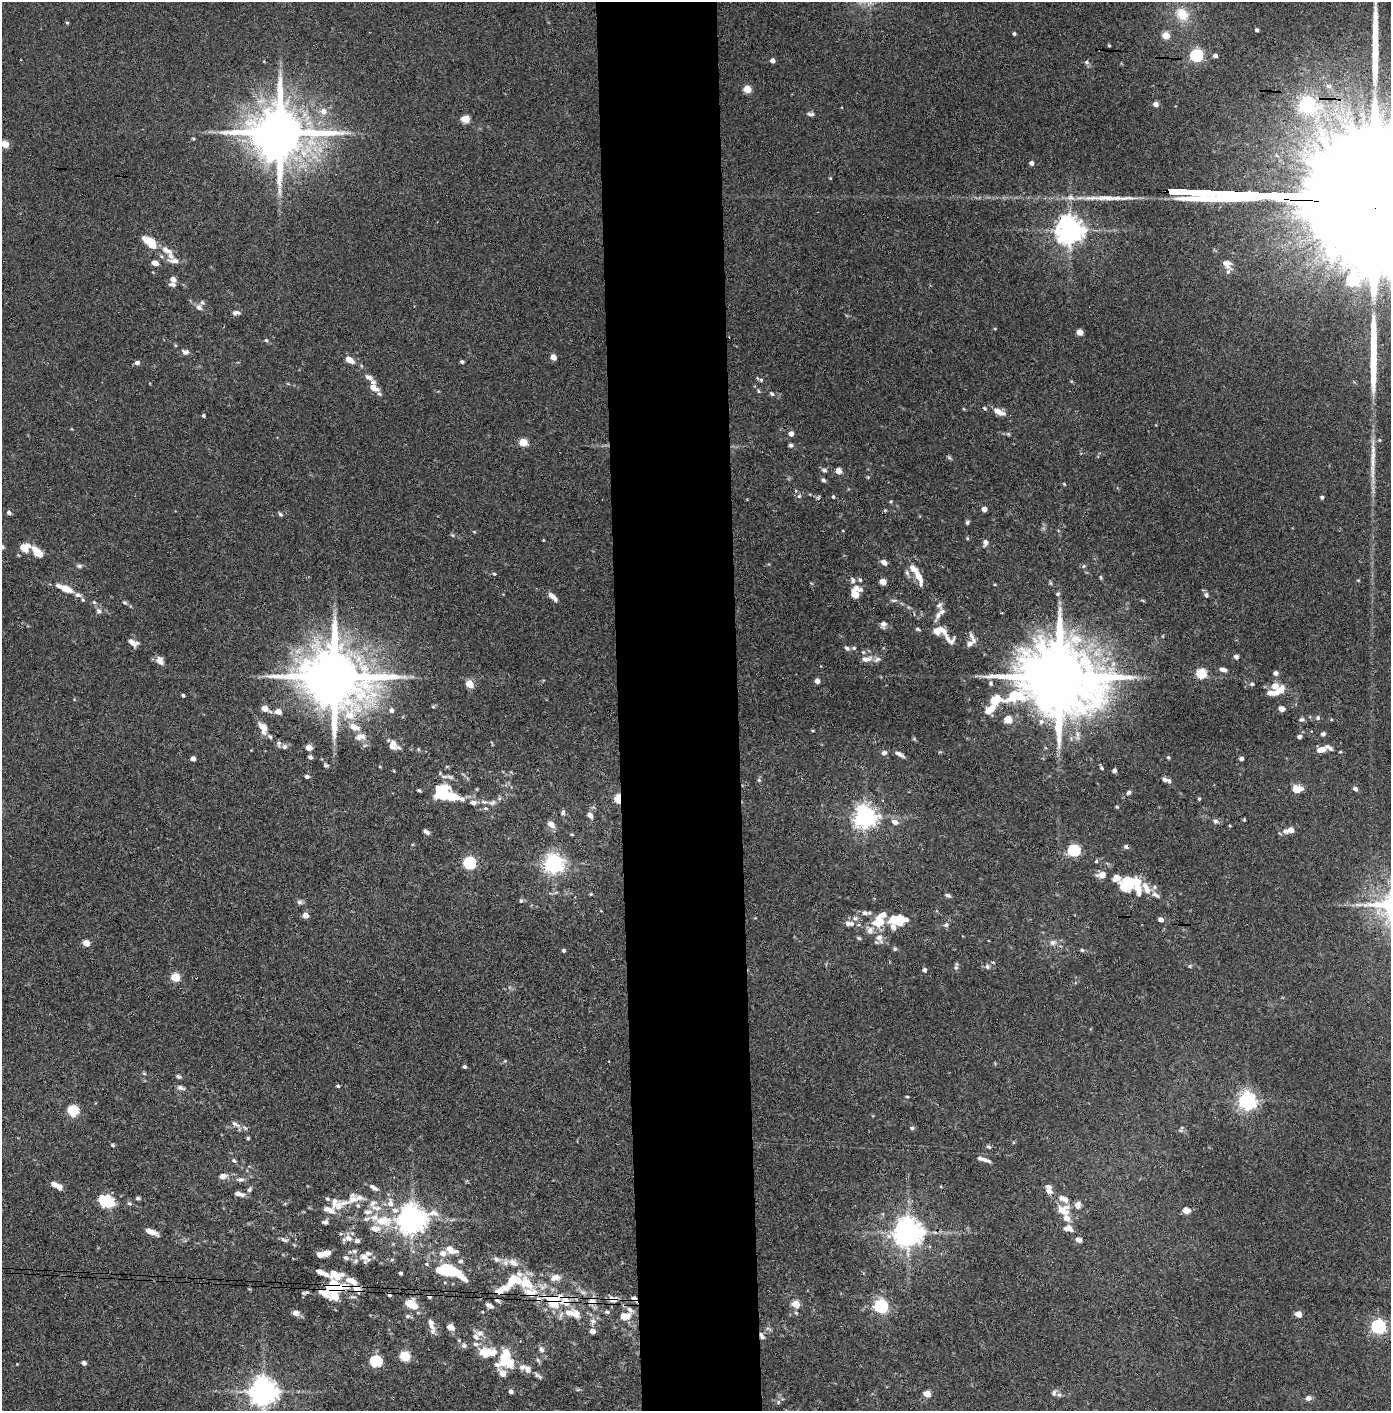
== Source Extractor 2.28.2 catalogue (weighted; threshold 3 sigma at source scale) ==
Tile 5 of 3 x 3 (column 2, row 2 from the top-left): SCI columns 1464-2852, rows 1413-2821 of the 4314 x 4236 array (HDU 1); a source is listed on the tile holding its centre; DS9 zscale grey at full resolution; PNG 1393 x 1413 px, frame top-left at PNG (2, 2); no overlay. Shown black and unused: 9% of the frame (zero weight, under 3 of 4 exposures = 6% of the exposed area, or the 3 px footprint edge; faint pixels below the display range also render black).
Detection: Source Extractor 2.28.2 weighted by HDU 2 'WHT'; one run over the whole footprint, this tile lists its part. Background 0.0738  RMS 0.0052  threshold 0.0235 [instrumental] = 3 sigma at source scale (4.5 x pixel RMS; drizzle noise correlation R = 1.50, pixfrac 1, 0.05/0.05 arcsec/px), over >= 5 px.
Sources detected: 381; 1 too faint to see at this stretch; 4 inside a brighter object's white glare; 6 cosmic-ray / hot-pixel residue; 4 long thin detections or spike segments (spike, bleed or trail) — not listed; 74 inside a brighter listed object's ellipse — not listed separately; the other 292 listed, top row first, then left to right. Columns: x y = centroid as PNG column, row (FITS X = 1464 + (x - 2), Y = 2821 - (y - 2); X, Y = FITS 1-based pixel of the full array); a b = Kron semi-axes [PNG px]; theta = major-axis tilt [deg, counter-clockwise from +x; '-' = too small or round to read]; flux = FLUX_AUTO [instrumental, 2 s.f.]
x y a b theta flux
1182 14 20 16 -46 12
67 23 4 4 - 0.66
1257 30 4 4 - 1.1
1014 33 4 4 - 0.97
1166 35 5 5 - 11
1109 45 4 3 - 0.59
1196 55 6 6 - 77
1215 56 5 4 - 1.8
773 60 4 4 - 2.5
1086 62 7 5 -28 1.1
1329 86 8 6 -15 1.4
747 89 5 4 - 13
1156 104 5 4 - 2.8
1307 105 7 6 - 160
324 111 7 7 - 3.8
811 114 9 5 -4 1.5
465 119 5 5 - 16
280 133 16 14 -2 4000
193 138 4 4 - 0.61
5 144 5 4 - 12
1031 163 4 4 - 2.1
1070 230 8 8 - 720
148 240 14 6 -24 11
166 250 17 7 -27 4.1
174 261 16 8 -9 3.5
155 263 7 5 -13 3.4
1227 263 12 9 -28 3.6
173 279 7 5 -38 2.6
199 307 9 7 -54 1.9
236 313 9 6 3 1.7
995 329 5 3 - 0.45
1079 332 5 5 - 5.3
266 340 6 5 - 0.86
185 352 10 7 -8 1.9
553 357 5 4 - 5.2
349 360 10 5 -33 4.9
462 362 4 3 - 1.2
137 363 6 5 - 1.5
369 377 11 6 -26 2.5
761 380 7 5 -25 1
373 388 12 7 -27 3.8
758 391 6 4 -87 0.65
772 394 6 5 - 1.1
985 408 6 4 -41 0.67
999 412 15 7 -26 4.9
203 416 4 4 - 0.81
791 434 5 5 - 3
1379 440 5 4 - 0.59
523 442 5 5 - 13
791 445 5 5 - 1
949 457 7 4 -45 0.81
824 470 7 5 -18 1.2
839 471 7 7 - 2.6
868 477 4 4 - 0.51
823 480 6 5 - 1
1064 484 5 3 - 0.49
799 496 5 5 - 0.92
833 497 4 3 - 0.6
1322 497 5 4 - 0.94
984 509 5 4 - 2.7
885 510 5 3 - 0.52
9 513 5 4 - 1.4
280 514 6 5 - 0.95
967 522 5 4 - 1
452 535 5 4 - 0.62
985 543 8 5 78 2.1
2 547 5 4 - 1.7
24 547 11 8 13 8.6
37 552 13 7 -46 7.6
884 562 6 5 - 3.2
79 566 7 5 -1 1.1
1084 566 5 5 - 0.79
494 574 5 4 - 0.79
1100 577 6 3 -89 0.57
919 578 17 6 -70 6
853 580 9 6 -68 1.8
860 580 6 5 - 0.9
1358 580 4 4 - 0.51
883 582 5 4 - 7.2
1050 583 6 4 -88 0.64
65 588 22 7 -23 8
1058 594 5 5 - 0.91
854 595 9 8 - 4.8
1206 595 7 6 - 1.3
552 596 12 5 -42 3.5
83 600 5 4 - 0.68
894 600 9 4 1 1
94 602 5 4 - 0.81
124 602 6 5 - 0.87
99 611 8 7 - 1.8
938 615 18 6 64 3.5
883 624 8 7 - 2
918 629 7 3 -24 0.77
937 631 15 8 22 5.2
971 635 12 6 -63 2
949 640 19 12 -44 4
133 642 12 6 -26 3.5
970 643 10 7 30 2.2
847 648 7 5 -40 1.4
854 648 6 5 - 0.85
863 652 5 5 - 0.88
1236 657 6 5 - 1.4
867 659 15 7 10 3.3
160 661 10 7 -52 3.8
1223 670 8 5 -13 2.1
1201 673 5 5 - 28
1276 673 5 5 - 1.8
334 677 19 15 -12 5400
1058 677 26 19 6 7300
817 681 4 4 - 3.4
991 683 6 5 - 0.96
470 684 5 5 - 13
1252 684 6 5 - 0.86
1280 690 11 7 44 5.8
183 695 3 3 - 0.89
433 707 6 4 0 0.65
265 708 8 5 -29 5.1
1282 709 6 5 - 2.9
391 710 6 5 - 1.8
278 711 9 8 - 2.9
1318 718 5 5 - 1.1
1008 719 9 8 - 5.5
1302 719 8 5 10 1.2
263 727 14 7 -39 4.7
354 727 13 8 -24 5.9
812 730 4 3 - 0.47
1323 734 5 4 - 1.3
360 736 15 10 8 4.4
1299 736 6 4 7 1.3
393 743 11 9 -41 3.2
365 745 6 4 19 0.84
284 747 8 6 16 1.5
309 747 6 5 - 4.4
1322 749 13 6 21 5.6
884 752 8 6 19 1.6
899 754 13 5 -28 2.3
310 757 5 4 - 1.4
1168 757 4 4 - 0.74
1241 758 5 4 - 1.3
193 759 4 4 - 2.4
326 765 7 5 -15 0.87
1101 768 7 3 -61 0.85
1114 770 5 5 - 1.2
394 771 4 3 - 0.46
307 777 5 4 - 1.4
1164 779 8 5 -21 1.6
759 780 5 4 - 0.7
1297 789 9 7 2 8.2
1355 789 5 4 - 1.8
1129 792 5 4 - 1.3
448 796 35 9 -5 17
1199 798 4 3 - 0.73
618 799 6 4 -87 23
492 803 10 7 19 1.9
1117 807 4 4 - 0.54
563 812 7 5 71 1.1
590 815 9 6 -44 2.1
865 817 7 7 - 400
1244 820 4 3 - 0.53
1216 821 7 6 - 1.5
895 822 10 7 -24 2.9
551 824 11 7 -42 2.6
1291 830 5 5 - 4.9
426 832 7 4 -37 1.6
1074 850 6 5 - 59
1096 861 5 4 - 0.62
470 863 6 6 - 61
553 864 7 7 - 280
1102 875 10 7 9 4.5
1116 878 10 7 -24 4.9
1127 886 13 10 26 16
1138 889 16 9 -71 5.7
591 894 4 4 - 0.57
948 895 7 4 -24 1.2
1156 895 13 5 -29 2.2
521 901 6 5 - 0.88
299 902 8 6 -3 1.3
865 913 10 6 -14 2.2
306 915 5 5 - 4.2
893 919 12 10 4 6.9
906 920 5 4 - 1.6
1161 920 6 5 - 2.1
879 922 14 11 16 11
852 924 7 7 - 1.9
946 925 7 6 - 1.3
859 938 6 4 -27 0.78
879 938 14 9 -59 4.4
86 943 5 4 - 7.3
1052 943 10 7 2 2.5
895 949 6 5 - 0.8
564 950 4 4 - 0.91
1082 950 6 4 -3 0.86
987 966 7 6 - 1.3
1190 966 5 5 - 0.63
956 967 10 4 78 1.3
924 970 4 4 - 1.5
175 977 5 5 - 18
465 1067 4 3 - 1.1
144 1073 6 3 -19 0.56
179 1076 7 5 -22 0.98
338 1086 4 4 - 0.81
180 1088 9 5 -20 1.7
907 1097 5 3 - 0.51
1247 1101 7 6 - 240
73 1110 6 5 - 33
235 1124 13 6 -33 2.4
912 1128 6 5 - 1
248 1138 4 4 - 0.82
113 1145 4 4 - 0.86
989 1147 6 4 -16 0.94
984 1159 14 4 -20 2.6
234 1160 6 4 -49 0.96
223 1176 11 7 9 2.8
240 1179 11 6 -2 1.9
59 1187 8 6 -47 3.1
373 1187 12 5 -30 2.3
249 1190 7 5 45 1.2
1049 1191 9 6 -38 2.9
239 1194 11 5 -14 2.8
138 1198 5 4 - 0.92
353 1199 18 14 -88 6.4
103 1200 10 7 -73 12
129 1203 7 5 -26 0.93
373 1203 12 9 39 3.3
390 1203 11 8 86 3.4
336 1204 20 15 -43 7.5
1063 1210 17 14 -20 8.3
1186 1210 8 7 - 3.1
412 1220 9 8 - 710
383 1221 24 13 -4 14
325 1222 7 5 -2 1.4
1070 1229 14 7 -53 3.2
151 1231 13 5 -23 4.7
908 1232 8 8 - 800
348 1238 12 8 -18 3.9
284 1240 11 5 -23 1.5
451 1249 13 7 -26 5.5
327 1252 9 6 19 3.7
443 1253 8 7 - 3.3
364 1257 18 8 -29 4.4
346 1258 7 5 -26 1.4
496 1259 8 7 - 1.6
392 1260 6 4 1 0.69
460 1261 6 5 - 0.94
513 1262 16 10 -32 4.3
427 1264 6 3 -71 0.61
448 1270 15 7 -26 44
322 1273 14 4 -24 5.4
400 1273 4 3 - 0.76
351 1281 17 7 -22 5.4
527 1283 23 16 -42 15
345 1286 12 8 7 4.1
333 1288 18 13 -86 29
502 1289 20 8 23 5.6
305 1293 9 4 14 1
613 1299 14 10 -4 3.9
497 1300 8 4 -42 1.2
553 1300 30 24 -11 25
592 1301 13 11 66 4.7
411 1304 9 6 -27 16
796 1304 5 4 - 13
490 1306 10 5 -24 1.9
881 1306 6 6 - 98
607 1312 7 5 -20 1
296 1313 9 7 -7 2.6
1299 1314 5 4 - 7.9
408 1316 9 5 -6 1.2
625 1316 11 8 6 7.1
593 1321 10 7 85 2.4
431 1324 16 7 -72 4.1
1378 1326 6 6 - 120
450 1327 6 5 - 4.6
592 1331 5 4 - 3.8
480 1333 12 8 -8 3
762 1336 9 5 -60 1.7
476 1344 9 6 -2 1.7
464 1345 7 6 - 1.6
541 1349 10 6 -58 1.8
487 1352 19 9 0 13
405 1356 6 5 - 29
503 1359 17 9 81 11
376 1361 6 5 - 53
84 1363 4 4 - 1.9
17 1364 3 3 - 0.35
528 1369 11 8 -55 3.1
538 1375 12 4 -37 1.4
511 1391 5 5 - 1.6
263 1392 8 8 - 720
1054 1393 9 6 79 1.6
927 1394 5 4 - 9.6
1308 1398 6 5 - 2.6
778 1402 6 4 89 0.79
Overlapping masked pixels (flux is a lower limit): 13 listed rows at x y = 1307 105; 1070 230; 1058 677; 618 799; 908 1232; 345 1286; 333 1288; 502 1289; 613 1299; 497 1300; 553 1300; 592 1301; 762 1336
Isophote crosses this tile's border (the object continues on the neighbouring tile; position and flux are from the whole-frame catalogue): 2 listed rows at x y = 5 144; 2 547